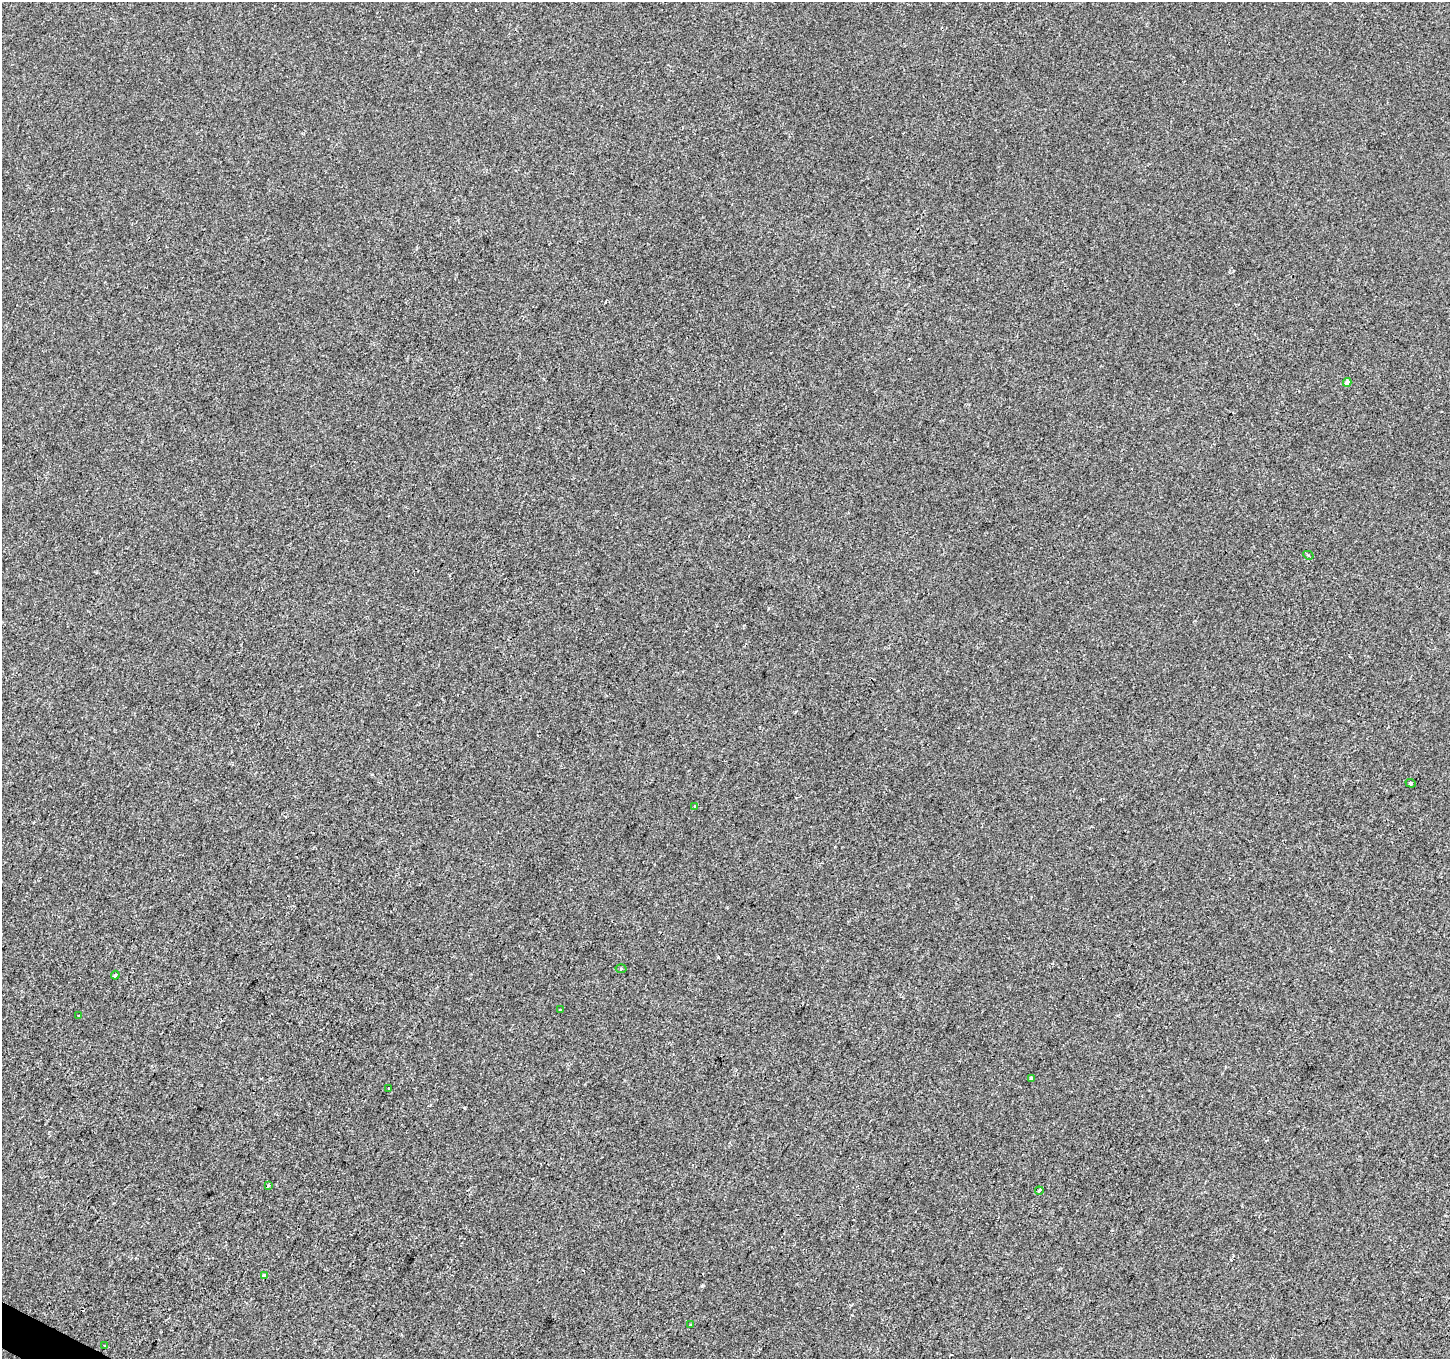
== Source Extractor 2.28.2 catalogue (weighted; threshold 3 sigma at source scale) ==
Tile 7 of 4 x 4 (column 3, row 2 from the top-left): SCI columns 2899-4346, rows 2913-4269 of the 5801 x 5890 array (HDU 1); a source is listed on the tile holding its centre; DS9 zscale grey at full resolution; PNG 1452 x 1361 px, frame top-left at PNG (2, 2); each listed source drawn as its Kron ellipse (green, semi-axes under 4 px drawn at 4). Shown black and unused: <1% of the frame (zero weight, under 2 of 3 exposures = <1% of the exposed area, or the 3 px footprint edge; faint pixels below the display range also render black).
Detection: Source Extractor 2.28.2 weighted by HDU 2 'WHT'; one run over the whole footprint, this tile lists its part. Background 5.86e-04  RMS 0.0042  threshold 0.0187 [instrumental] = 3 sigma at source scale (4.5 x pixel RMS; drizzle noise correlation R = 1.50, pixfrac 1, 0.0396/0.0396 arcsec/px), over >= 5 px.
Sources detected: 16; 1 cosmic-ray / hot-pixel residue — neither listed nor drawn; the other 15 listed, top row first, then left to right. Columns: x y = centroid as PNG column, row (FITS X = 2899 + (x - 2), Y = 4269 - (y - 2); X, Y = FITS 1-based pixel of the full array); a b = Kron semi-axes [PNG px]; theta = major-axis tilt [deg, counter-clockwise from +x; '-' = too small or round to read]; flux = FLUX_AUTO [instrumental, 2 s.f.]
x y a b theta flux
1347 382 4 4 - 2.3
1308 555 5 2 - 0.54
1411 783 5 4 - 0.59
695 807 3 3 - 0.4
621 969 5 3 - 0.41
115 975 4 3 - 0.5
560 1010 3 2 - 0.33
79 1016 3 2 - 0.39
1031 1078 4 3 - 1.6
389 1088 3 3 - 0.76
268 1186 4 3 - 0.93
1039 1191 4 3 - 3.7
264 1276 4 3 - 2.4
691 1325 3 3 - 0.89
105 1346 3 3 - 0.4
Unlisted compact peaks at least as high as the median listed source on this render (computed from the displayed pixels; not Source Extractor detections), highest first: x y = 702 1286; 718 957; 465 1108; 768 608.